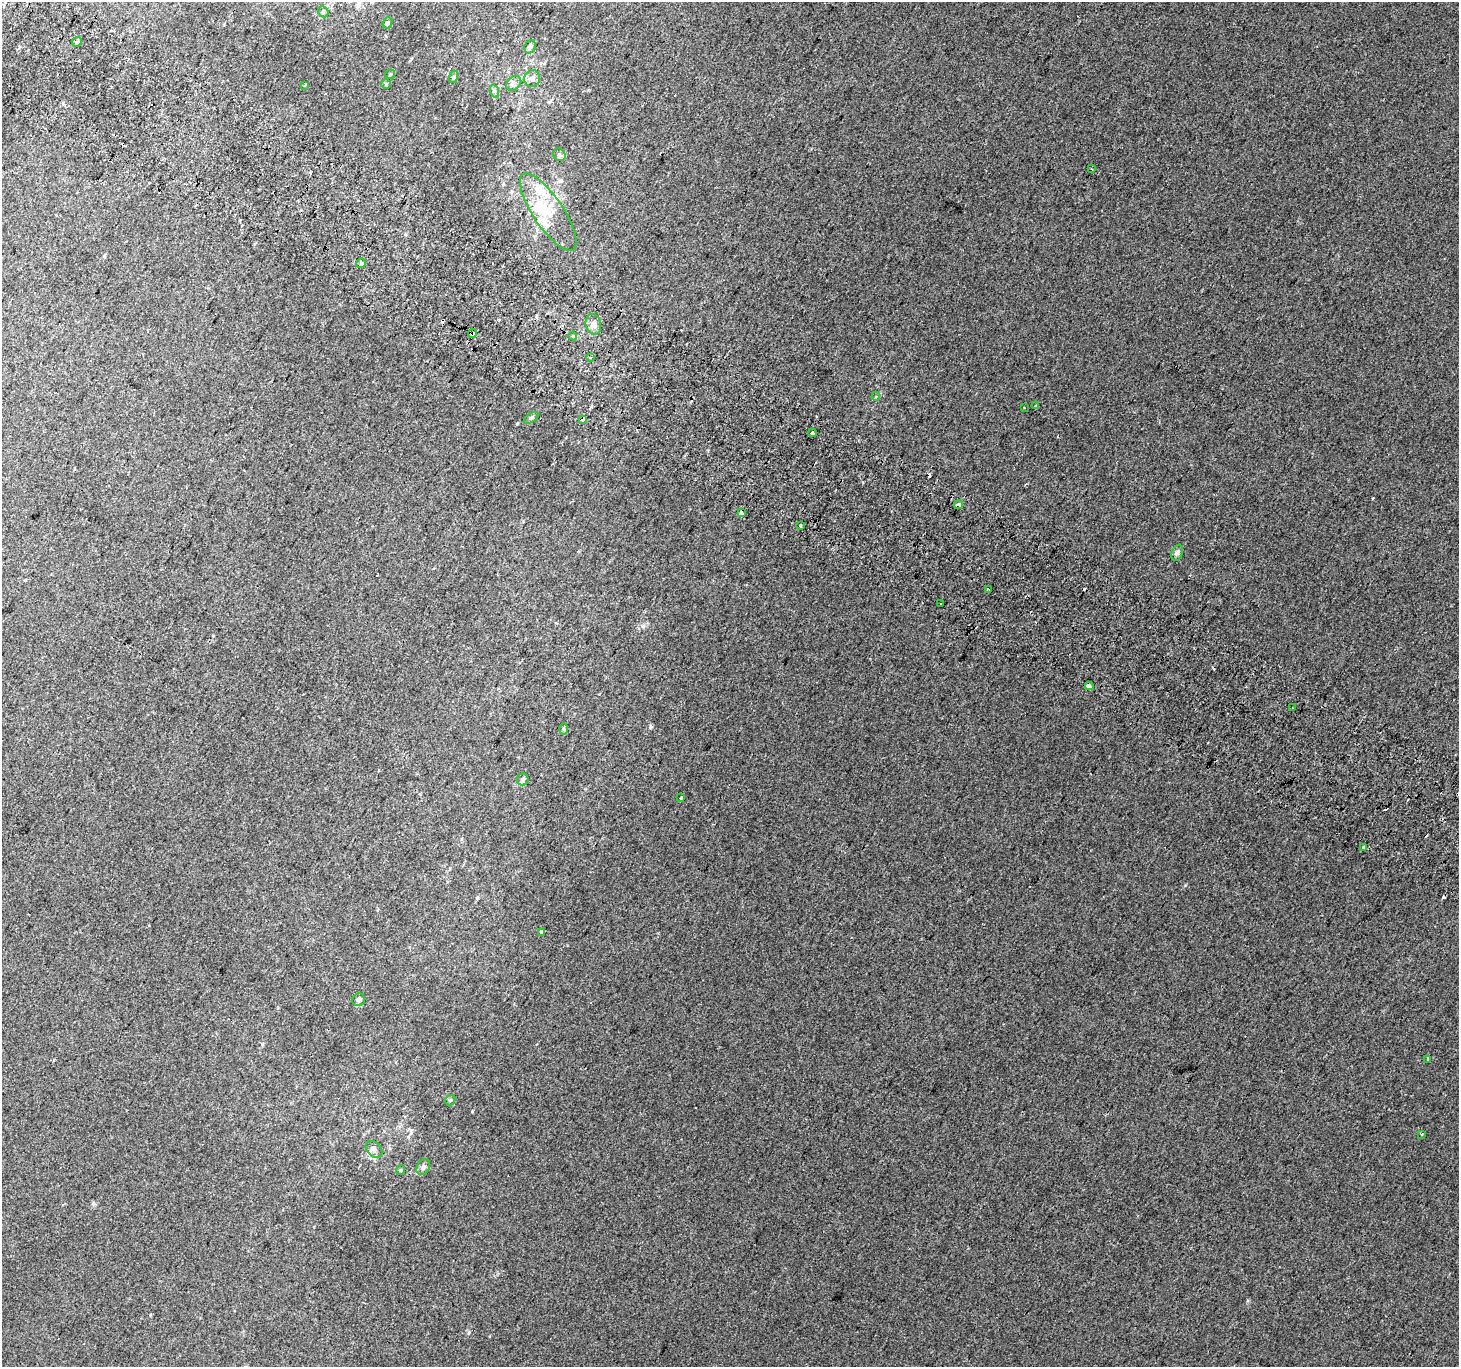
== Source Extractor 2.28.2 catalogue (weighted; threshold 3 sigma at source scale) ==
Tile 11 of 4 x 4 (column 3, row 3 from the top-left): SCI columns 2948-4404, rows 1665-3029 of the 5886 x 5993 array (HDU 1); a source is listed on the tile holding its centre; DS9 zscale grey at full resolution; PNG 1461 x 1369 px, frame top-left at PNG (2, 2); each listed source drawn as its Kron ellipse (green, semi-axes under 4 px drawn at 4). Shown black and unused: <1% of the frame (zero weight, under 2 of 3 exposures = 2% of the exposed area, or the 3 px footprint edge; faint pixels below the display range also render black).
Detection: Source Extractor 2.28.2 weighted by HDU 2 'WHT'; one run over the whole footprint, this tile lists its part. Background 0.00674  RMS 0.007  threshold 0.0315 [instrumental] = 3 sigma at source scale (4.5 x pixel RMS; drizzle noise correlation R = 1.50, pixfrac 1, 0.0396/0.0396 arcsec/px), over >= 5 px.
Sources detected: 61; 1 inside a brighter object's white glare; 10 cosmic-ray / hot-pixel residue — neither listed nor drawn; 5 inside a brighter listed object's ellipse — not listed separately; the other 45 listed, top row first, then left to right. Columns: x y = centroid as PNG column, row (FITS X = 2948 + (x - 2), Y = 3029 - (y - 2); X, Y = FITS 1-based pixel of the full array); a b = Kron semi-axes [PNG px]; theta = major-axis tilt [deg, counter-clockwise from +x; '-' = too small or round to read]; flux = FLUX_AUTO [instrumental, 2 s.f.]
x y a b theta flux
323 12 6 5 - 1.1
387 23 6 5 - 1.3
77 42 5 4 - 1.3
530 47 7 5 68 1.3
390 74 5 4 - 0.96
453 77 6 4 75 1.1
532 79 8 8 - 3.6
514 83 8 6 44 2.2
386 84 5 4 - 0.86
305 85 3 2 - 1.4
494 91 7 4 -70 1.2
559 155 7 5 -47 1.6
1092 169 3 3 - 0.68
548 212 45 15 -56 22
361 263 5 4 - 1.1
593 324 10 7 -76 3.9
472 334 4 3 - 6.5
573 336 4 3 - 2.3
590 357 3 3 - 1.8
876 397 4 3 - 0.99
1035 406 3 2 - 1.3
1024 407 2 2 - 0.36
531 418 8 4 34 1.2
582 420 3 3 - 29
813 433 4 3 - 6.8
958 505 4 3 - 3.6
741 513 3 3 - 4.1
800 526 3 3 - 5
1177 553 8 5 67 1.9
988 589 2 2 - 0.74
941 604 3 2 - 0.85
1089 686 4 3 - 10
1292 708 3 2 - 0.64
564 729 6 4 -88 0.93
523 779 6 6 - 1.6
681 798 4 3 - 2
1363 848 3 3 - 9.1
541 932 3 3 - 17
359 1000 6 6 - 2.1
1428 1059 4 3 - 3.6
450 1100 6 4 43 0.94
1421 1134 3 3 - 3.1
374 1149 9 7 -47 2.9
423 1167 8 6 62 2
401 1170 5 4 - 0.84
Overlapping masked pixels (flux is a lower limit): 3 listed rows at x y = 472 334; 582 420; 958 505
Unlisted compact peaks at least as high as the median listed source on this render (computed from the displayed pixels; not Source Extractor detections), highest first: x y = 650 727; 1185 885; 469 1332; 643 626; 93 1204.